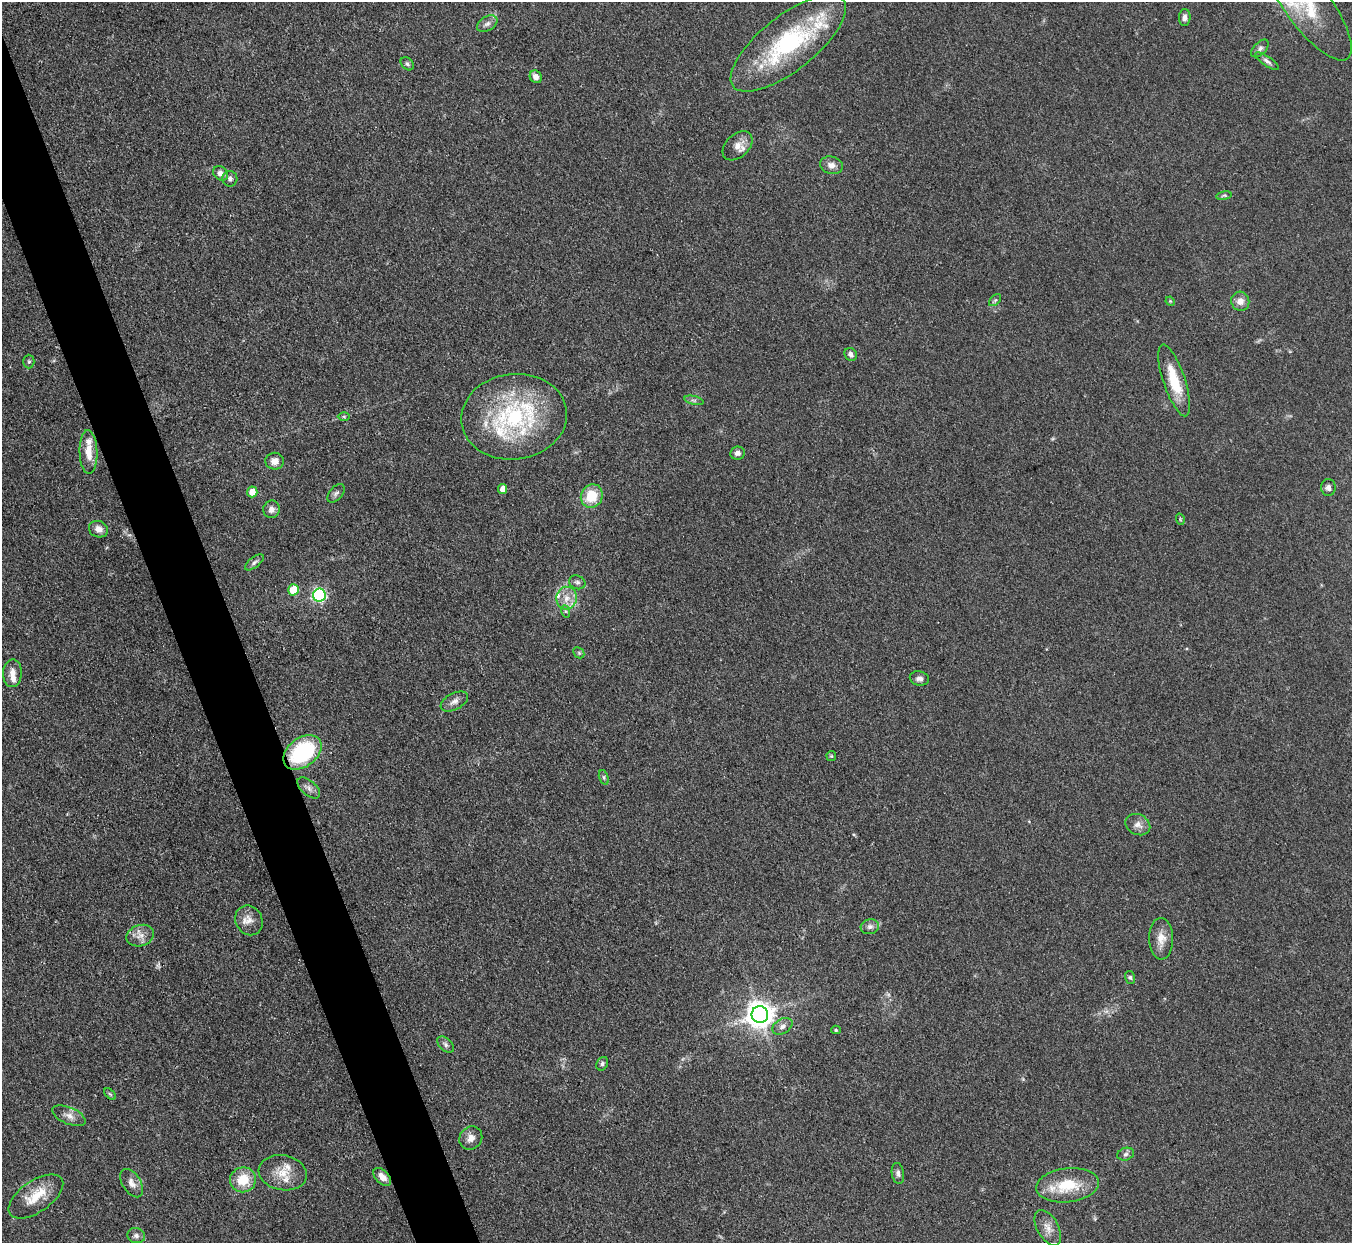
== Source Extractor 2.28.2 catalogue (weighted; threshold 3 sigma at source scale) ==
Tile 11 of 4 x 4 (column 3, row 3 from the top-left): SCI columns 2701-4050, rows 1516-2756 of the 5401 x 5387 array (HDU 1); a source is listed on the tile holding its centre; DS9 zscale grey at full resolution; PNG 1354 x 1245 px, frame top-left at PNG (2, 2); each listed source drawn as its Kron ellipse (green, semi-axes under 4 px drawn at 4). Shown black and unused: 4% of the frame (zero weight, under 3 of 4 exposures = <1% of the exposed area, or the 3 px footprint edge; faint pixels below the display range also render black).
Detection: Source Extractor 2.28.2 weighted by HDU 2 'WHT'; one run over the whole footprint, this tile lists its part. Background 0.111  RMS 0.0067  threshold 0.0301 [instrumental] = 3 sigma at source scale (4.5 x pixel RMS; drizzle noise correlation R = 1.50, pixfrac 1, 0.05/0.05 arcsec/px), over >= 5 px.
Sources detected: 78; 1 too faint to see at this stretch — neither listed nor drawn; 6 inside a brighter listed object's ellipse — not listed separately; the other 71 listed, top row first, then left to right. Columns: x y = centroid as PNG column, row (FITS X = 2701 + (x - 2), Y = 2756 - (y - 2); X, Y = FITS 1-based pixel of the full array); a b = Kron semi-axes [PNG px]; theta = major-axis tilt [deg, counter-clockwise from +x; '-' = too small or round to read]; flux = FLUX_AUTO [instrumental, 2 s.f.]
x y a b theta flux
1309 7 64 22 -53 38
1185 17 8 5 88 2.7
487 24 11 7 32 3
788 43 70 27 38 92
1260 48 11 6 46 2.1
1267 61 14 5 -34 2.3
407 64 7 5 -45 1.6
536 77 6 5 - 3.8
738 146 17 11 44 6.5
831 165 11 8 -14 4.4
221 173 8 6 -44 3.6
230 179 8 7 - 2.1
1224 196 8 4 9 0.99
995 300 7 4 44 1.2
1170 301 5 4 - 0.67
1240 301 9 9 - 4.9
851 354 7 6 - 2.7
29 362 7 5 89 1.2
1174 380 38 11 -71 22
694 400 10 4 -13 1.6
344 416 6 4 -1 0.92
514 417 53 42 7 91
88 452 22 9 -88 11
737 453 7 6 - 2.7
275 461 9 8 - 4.3
1328 487 8 7 - 2.5
503 489 5 4 - 5.3
252 492 5 5 - 7.3
336 493 11 6 48 2
592 496 12 10 65 18
271 509 9 8 - 3.2
1180 519 6 3 -73 0.68
98 529 10 8 -20 4.6
254 562 11 5 38 2.1
577 582 8 6 -23 1.9
293 590 5 5 - 19
319 595 6 6 - 120
566 598 11 10 - 7
565 611 6 4 -71 1
579 653 6 4 -45 1.1
12 673 14 9 88 5.4
919 678 9 7 -11 2.7
454 701 15 8 28 3.9
302 752 21 14 37 60
831 756 5 5 - 0.74
604 777 7 4 -72 1.3
309 788 13 7 -41 3.1
1138 825 13 10 -27 4.6
249 920 15 13 -60 6.4
870 927 9 7 15 2.8
140 936 14 10 19 5.6
1161 939 21 12 -89 8
1130 977 6 5 - 1.2
760 1015 8 8 - 830
782 1026 11 7 31 3.3
836 1030 5 4 - 0.84
445 1044 10 6 -43 2.1
602 1064 7 5 63 1.5
110 1094 7 4 -44 0.92
69 1116 17 8 -23 5.1
471 1138 12 11 - 5
1126 1154 8 6 17 2.1
283 1173 24 17 -11 14
898 1173 10 6 -81 2.3
382 1177 11 6 -46 5.3
243 1180 13 12 - 17
132 1183 16 9 -58 5
1067 1185 32 17 6 25
36 1196 31 15 34 18
1048 1228 19 10 -61 6.5
136 1236 9 7 -16 2.4
Overlapping masked pixels (flux is a lower limit): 1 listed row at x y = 302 752
Isophote crosses this tile's border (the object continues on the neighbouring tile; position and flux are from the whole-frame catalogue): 1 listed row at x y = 1309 7